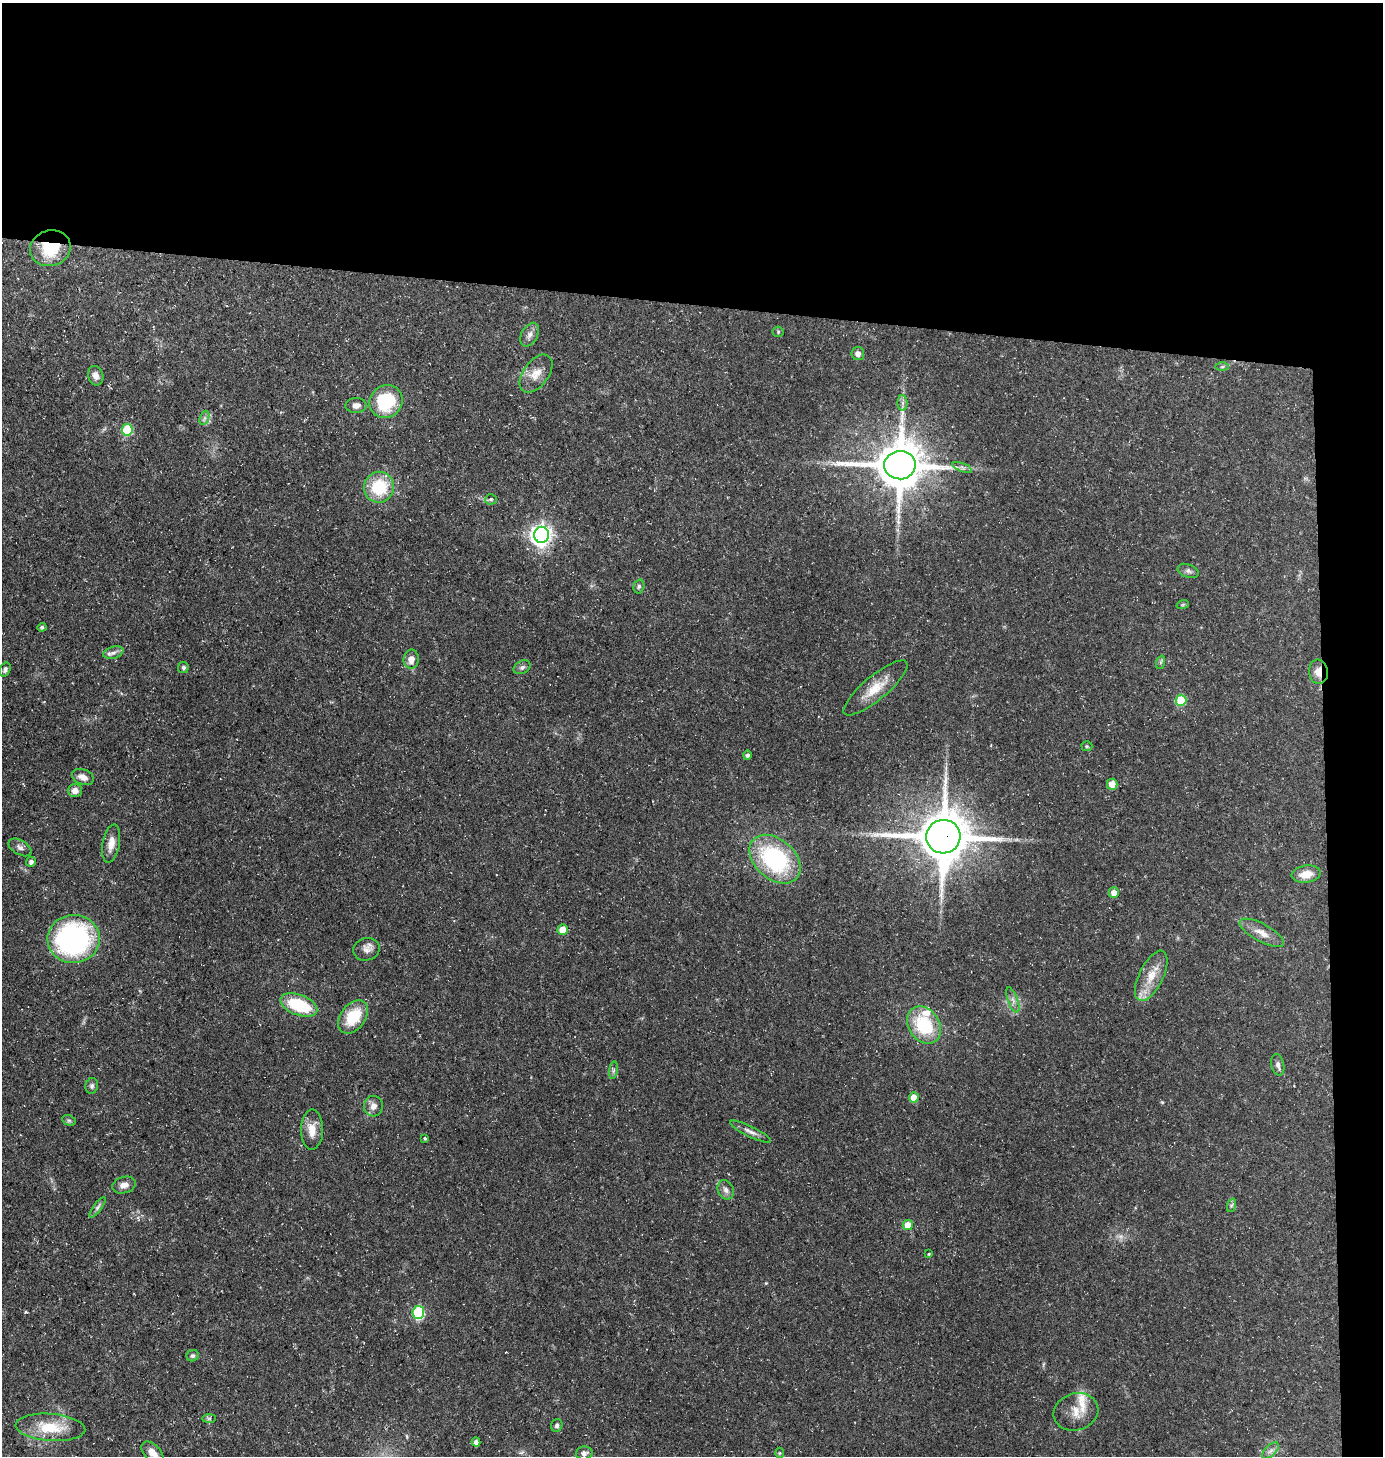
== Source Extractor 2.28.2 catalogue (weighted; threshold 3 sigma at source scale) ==
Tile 3 of 3 x 3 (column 3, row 1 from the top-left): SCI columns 2863-4243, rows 2908-4361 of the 4388 x 4361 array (HDU 1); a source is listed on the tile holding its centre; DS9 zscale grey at full resolution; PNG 1385 x 1458 px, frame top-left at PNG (2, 3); each listed source drawn as its Kron ellipse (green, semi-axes under 4 px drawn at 4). Shown black and unused: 24% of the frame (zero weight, under 3 of 5 exposures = <1% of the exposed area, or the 3 px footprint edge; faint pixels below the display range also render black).
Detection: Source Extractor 2.28.2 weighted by HDU 2 'WHT'; one run over the whole footprint, this tile lists its part. Background 0.15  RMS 0.0054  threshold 0.0244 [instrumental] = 3 sigma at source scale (4.5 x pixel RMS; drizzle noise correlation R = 1.50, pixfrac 1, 0.05/0.05 arcsec/px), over >= 5 px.
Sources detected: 80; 1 too faint to see at this stretch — neither listed nor drawn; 2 inside a brighter listed object's ellipse — not listed separately; the other 77 listed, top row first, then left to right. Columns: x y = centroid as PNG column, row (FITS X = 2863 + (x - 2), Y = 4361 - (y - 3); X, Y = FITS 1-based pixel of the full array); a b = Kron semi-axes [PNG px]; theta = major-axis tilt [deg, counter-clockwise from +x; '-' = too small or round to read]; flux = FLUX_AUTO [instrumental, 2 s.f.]
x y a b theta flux
50 248 20 18 17 23
778 332 5 5 - 0.67
530 335 13 8 62 2.9
858 354 6 6 - 2.4
1222 367 6 4 1 0.93
536 374 22 12 54 7.5
96 376 10 7 -72 3.1
386 401 17 15 42 29
903 403 7 5 -90 1.6
356 405 10 7 3 2.9
204 418 7 4 71 1.5
127 430 6 5 - 31
900 465 16 14 3 2400
962 468 10 3 -21 1.3
379 487 15 15 - 23
491 499 5 5 - 0.97
542 535 8 7 - 330
1188 571 11 6 -20 1.7
639 586 7 5 75 1.1
1183 604 6 4 20 0.71
42 627 4 4 - 1
113 653 10 6 15 2.3
411 659 9 7 85 4.1
1161 662 7 4 71 0.86
522 667 9 6 28 1.5
183 668 5 5 - 1
5 670 7 5 64 1.6
1318 672 12 9 -83 5.4
875 688 40 12 40 12
1181 700 5 5 - 24
1087 746 5 5 - 0.64
747 755 5 4 - 1.4
83 777 11 7 -20 4.3
1112 784 5 5 - 5.8
75 791 7 6 - 3.3
943 837 17 17 - 2700
111 844 19 8 80 5.7
20 847 13 7 -31 2.2
775 859 29 20 -41 62
31 862 5 5 - 1.7
1306 874 14 8 9 7.7
1114 893 5 5 - 5.2
563 930 5 5 - 7.9
1262 933 25 9 -28 6
74 939 26 24 4 100
366 949 13 11 14 3.6
1151 976 27 12 64 11
1013 1000 13 5 -70 2.4
299 1005 19 10 -21 28
353 1017 18 12 53 19
924 1025 20 15 -56 30
1278 1065 11 6 -77 2
613 1070 9 4 82 1.2
92 1086 8 6 74 1.4
914 1097 5 5 - 8.8
373 1106 10 9 - 3.5
69 1120 7 5 -28 1
312 1130 20 11 89 7.3
750 1132 22 5 -26 3
425 1138 4 3 - 0.63
124 1185 12 8 17 4
726 1190 10 8 -67 2.4
1232 1205 7 4 70 1
97 1207 12 4 53 1.7
908 1225 5 5 - 9.9
929 1254 4 3 - 0.58
418 1312 6 6 - 51
193 1356 6 5 - 1.2
1076 1412 23 18 17 9.9
209 1418 7 4 0 0.99
557 1425 6 5 - 1.4
50 1427 35 13 -4 19
476 1442 4 4 - 2.3
1270 1451 10 5 44 2.1
152 1453 13 8 -46 5.1
584 1453 8 6 11 2.1
779 1453 5 3 - 0.51
Overlapping masked pixels (flux is a lower limit): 3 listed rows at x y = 50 248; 1318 672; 943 837
Isophote crosses this tile's border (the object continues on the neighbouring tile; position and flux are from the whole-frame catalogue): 1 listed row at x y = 152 1453